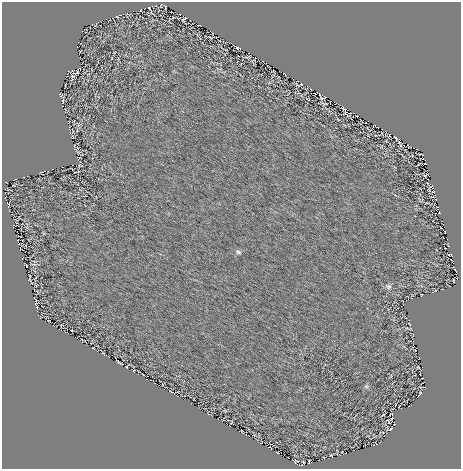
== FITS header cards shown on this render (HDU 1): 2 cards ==
NAXIS1  =                  459 / size of the n'th axis
NAXIS2  =                  467 / size of the n'th axis

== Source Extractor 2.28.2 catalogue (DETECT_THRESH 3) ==
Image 459 x 467 px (HDU 1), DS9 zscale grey, 1 PNG px = 1 image px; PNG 463 x 471 px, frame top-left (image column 1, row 467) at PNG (2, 2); no overlay
Background 0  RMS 3.1e-04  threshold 9.41e-04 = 3 sigma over >= 5 px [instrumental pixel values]
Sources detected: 42; all 42 listed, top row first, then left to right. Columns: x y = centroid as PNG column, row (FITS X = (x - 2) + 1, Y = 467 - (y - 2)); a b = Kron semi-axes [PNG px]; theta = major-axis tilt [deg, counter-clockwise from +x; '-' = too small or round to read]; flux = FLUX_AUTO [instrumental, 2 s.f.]
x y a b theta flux
156 6 2 2 - 0.01
165 6 4 2 - 0.015
149 7 3 2 - 0.02
117 17 3 2 - 0.014
184 19 5 2 - 0.021
209 37 4 2 - 0.015
237 48 4 4 - 0.018
248 57 5 3 - 0.023
78 71 5 2 - 0.018
284 74 4 2 - 0.013
72 76 4 4 - 0.029
301 84 4 2 - 0.012
61 96 5 5 - 0.026
320 96 11 3 -59 0.036
344 108 10 4 -43 0.046
375 125 2 2 - 0.0081
395 138 4 2 - 0.024
74 147 6 2 -76 0.012
425 175 6 3 42 0.0097
432 187 6 5 - 0.034
434 191 3 2 - 0.021
238 252 8 5 -28 0.044
450 255 5 2 - 0.023
455 269 3 2 - 0.017
30 279 3 2 - 0.014
453 281 4 2 - 0.011
388 286 9 6 -27 0.059
433 292 5 2 - 0.027
421 295 3 2 - 0.02
410 325 3 2 - 0.014
119 363 6 2 -30 0.022
127 367 3 2 - 0.012
418 367 3 2 - 0.02
162 385 3 2 - 0.0087
366 386 6 5 - 0.035
420 394 6 2 58 0.019
383 415 3 2 - 0.012
392 418 8 3 54 0.026
391 429 7 3 39 0.025
277 453 2 2 - 0.014
294 461 4 2 - 0.021
309 461 4 2 - 0.015